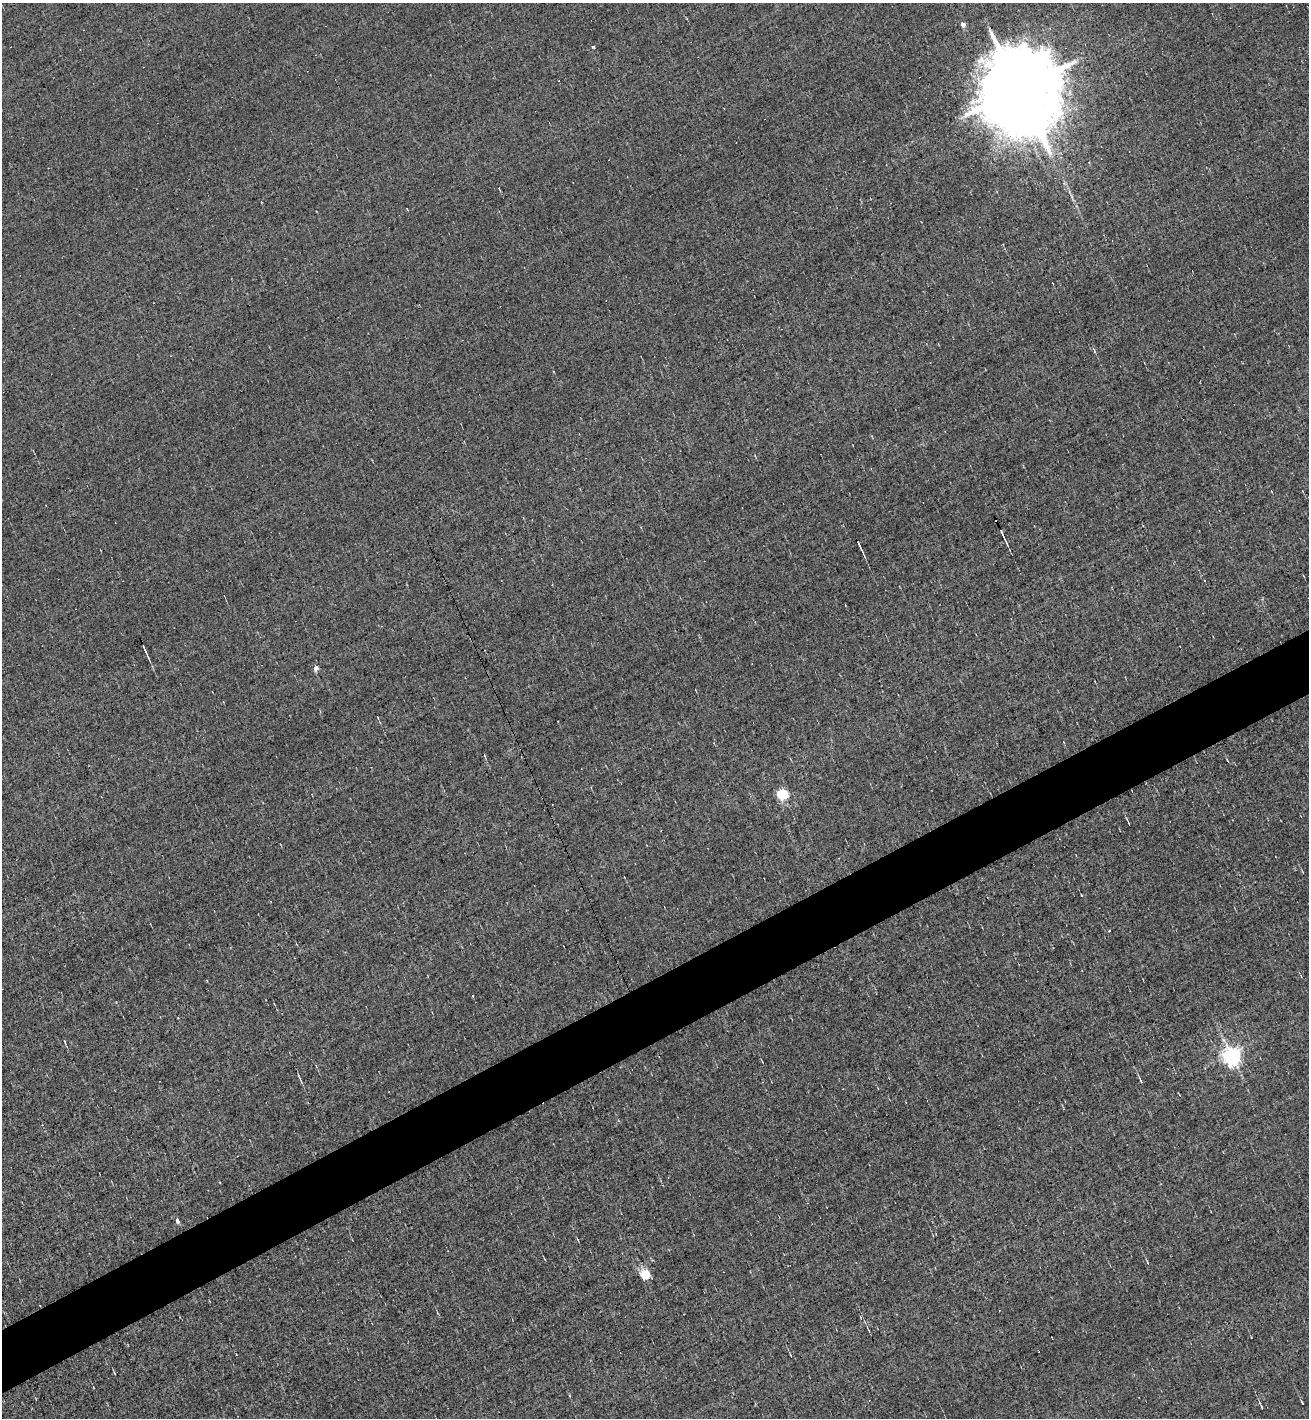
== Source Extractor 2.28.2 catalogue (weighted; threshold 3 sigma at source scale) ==
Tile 7 of 4 x 4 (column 3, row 2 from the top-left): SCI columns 2894-4200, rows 2835-4250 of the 5651 x 5667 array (HDU 1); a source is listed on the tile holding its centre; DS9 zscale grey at full resolution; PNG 1311 x 1420 px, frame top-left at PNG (2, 3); no overlay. Shown black and unused: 5% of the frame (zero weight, under 3 of 5 exposures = <1% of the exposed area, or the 3 px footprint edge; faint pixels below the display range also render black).
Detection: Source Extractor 2.28.2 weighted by HDU 2 'WHT'; one run over the whole footprint, this tile lists its part. Background -0.00605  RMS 0.044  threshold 0.198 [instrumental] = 3 sigma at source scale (4.5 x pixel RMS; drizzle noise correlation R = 1.50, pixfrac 1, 0.05/0.05 arcsec/px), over >= 5 px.
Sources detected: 26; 4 cosmic-ray / hot-pixel residue — not listed; the other 22 listed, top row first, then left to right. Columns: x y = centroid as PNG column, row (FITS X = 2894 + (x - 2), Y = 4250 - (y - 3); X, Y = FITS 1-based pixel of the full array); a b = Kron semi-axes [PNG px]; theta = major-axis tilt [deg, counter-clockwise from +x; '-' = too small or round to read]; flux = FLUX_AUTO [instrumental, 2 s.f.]
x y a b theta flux
963 24 4 4 - 25
593 46 4 3 - 6.8
1019 89 21 17 -73 100000
1064 183 5 5 - 5.5
1003 535 20 3 -66 15
859 545 10 2 -66 12
1204 580 3 3 - 4.9
145 650 17 3 -66 13
316 668 4 4 - 34
378 718 4 2 - 2.9
782 794 5 5 - 470
1128 822 10 2 -67 5.1
1109 931 3 2 - 5.4
65 1041 6 3 -78 4.7
1232 1057 7 6 - 2000
298 1075 6 3 -71 5.1
1141 1081 7 3 -60 6.2
177 1220 4 3 - 26
1148 1263 4 2 - 3.8
645 1275 5 5 - 360
1302 1403 5 2 - 3.9
1261 1405 9 2 -61 6.8
Overlapping masked pixels (flux is a lower limit): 1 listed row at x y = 1003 535